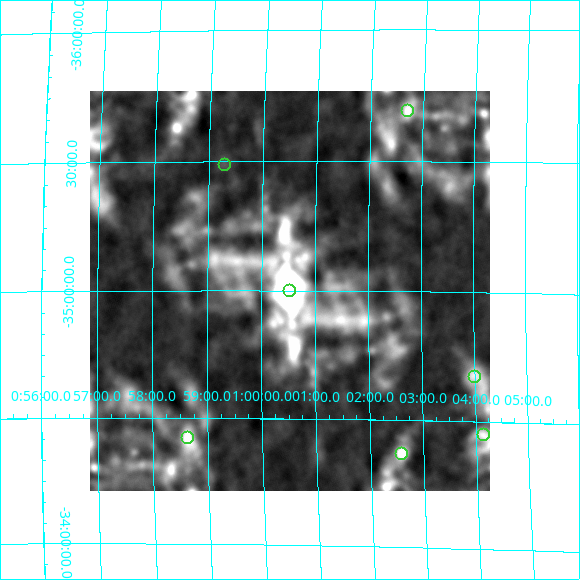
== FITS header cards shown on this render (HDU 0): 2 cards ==
NAXIS1  =                  400
NAXIS2  =                  400

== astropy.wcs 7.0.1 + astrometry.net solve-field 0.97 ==
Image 400 x 400 px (HDU 0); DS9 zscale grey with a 90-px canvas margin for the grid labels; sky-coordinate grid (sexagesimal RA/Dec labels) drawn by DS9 from the SOLVED WCS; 7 Tycho-2 reference stars matched to detected sources circled (green)
Header WCS: none
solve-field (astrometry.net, Tycho-2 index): SOLVED blind (the file carries no WCS)
Solved WCS: RA---TAN-SIP/DEC--TAN-SIP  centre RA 01:00:32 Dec -35:00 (15.13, -35.00 deg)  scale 13.7 x 14 arcsec/px (non-square pixels)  FOV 91.5' x 93.2'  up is -180 deg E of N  parity normal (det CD < 0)
(file carries no celestial WCS; the grid is the blind solution)
Tycho-2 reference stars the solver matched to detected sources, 7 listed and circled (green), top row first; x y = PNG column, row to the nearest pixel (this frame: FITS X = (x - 90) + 1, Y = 400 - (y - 91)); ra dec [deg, ICRS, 3 dp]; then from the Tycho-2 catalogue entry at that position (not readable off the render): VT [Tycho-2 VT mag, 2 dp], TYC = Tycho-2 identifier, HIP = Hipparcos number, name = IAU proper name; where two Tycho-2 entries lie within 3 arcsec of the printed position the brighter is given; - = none
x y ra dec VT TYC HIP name
407 110 15.675 -35.693 9.71 7001-1202-1 4876 -
224 164 14.818 -35.491 9.39 7001-710-1 - -
289 290 15.131 -35.003 10.19 7001-1279-1 - -
474 376 15.999 -34.677 9.01 7001-1103-1 4993 -
483 434 16.037 -34.451 9.39 7001-805-1 5010 -
187 437 14.656 -34.424 9.95 7001-1997-1 4578 -
401 453 15.646 -34.370 9.11 7001-869-1 4867 -